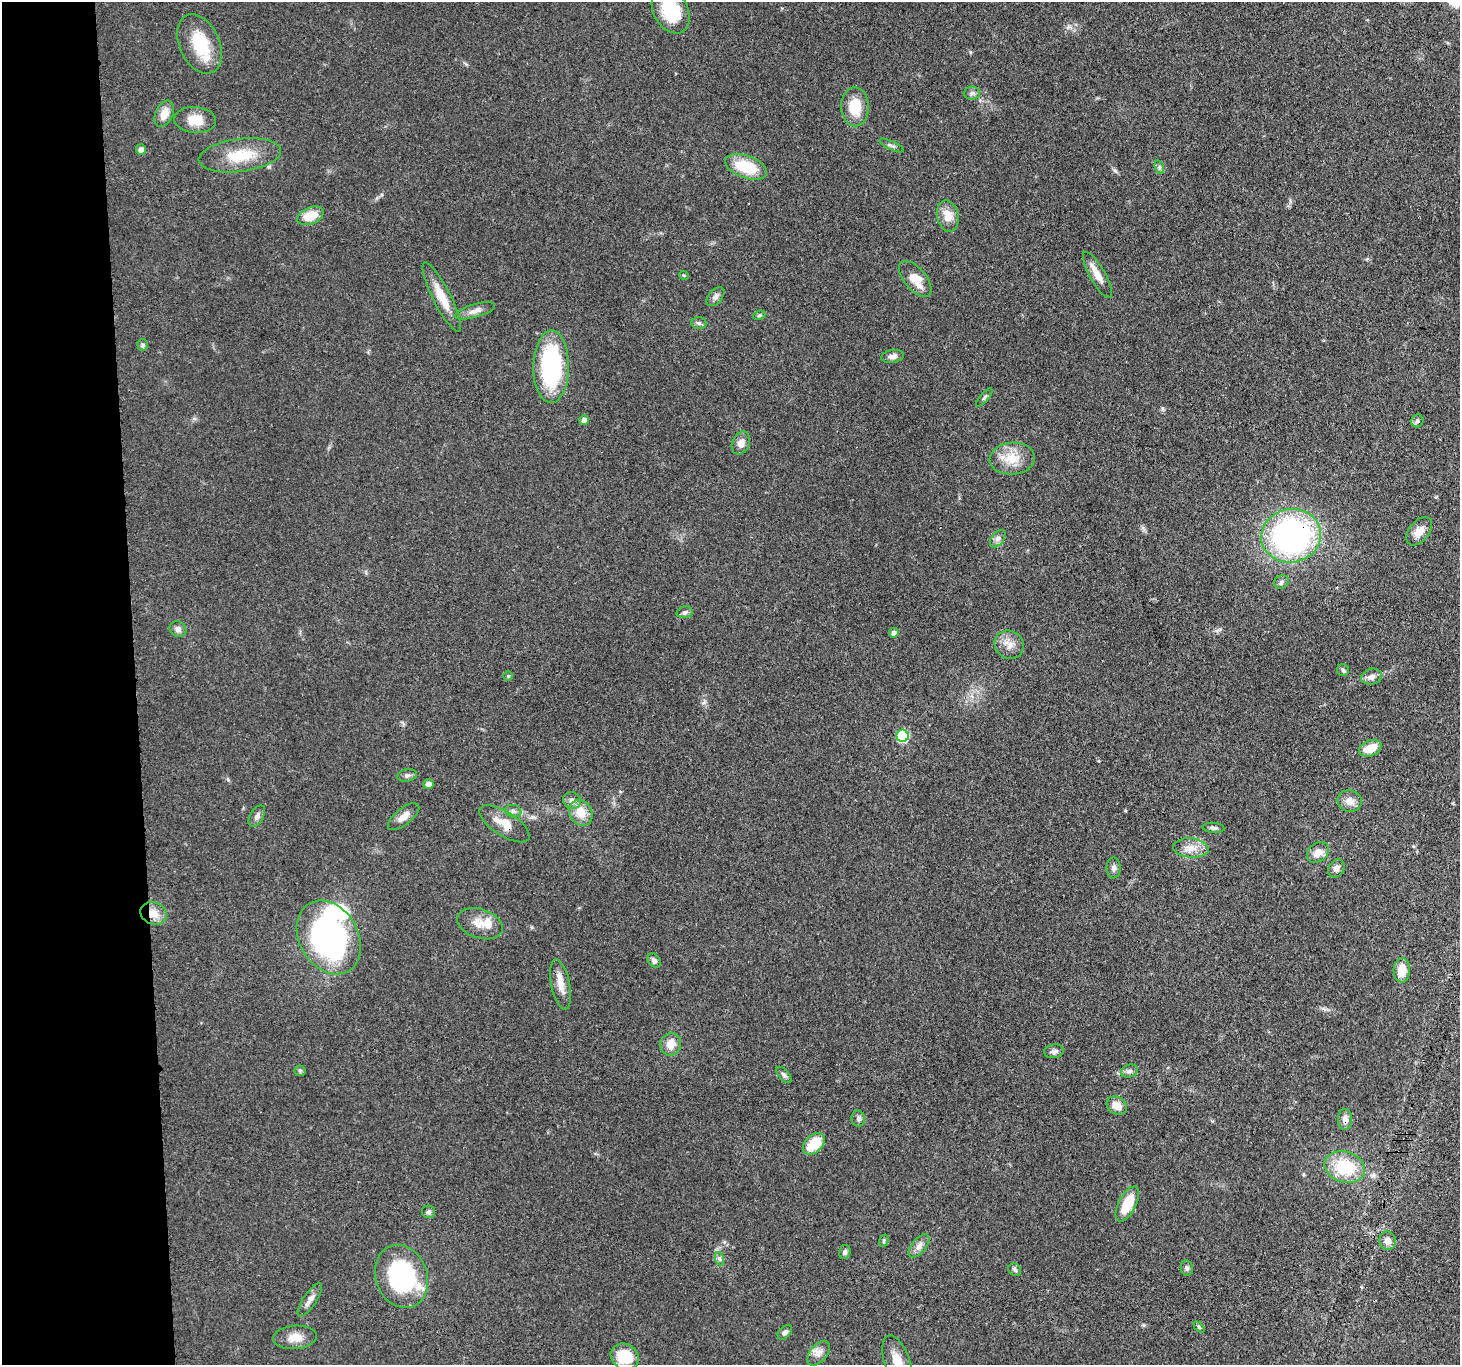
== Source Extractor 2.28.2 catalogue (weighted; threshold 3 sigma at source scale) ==
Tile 4 of 3 x 3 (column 1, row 2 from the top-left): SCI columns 23-1480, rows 1501-2863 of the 4416 x 4389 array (HDU 1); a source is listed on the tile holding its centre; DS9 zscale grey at full resolution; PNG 1462 x 1367 px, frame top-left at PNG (2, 2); each listed source drawn as its Kron ellipse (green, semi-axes under 4 px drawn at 4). Shown black and unused: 9% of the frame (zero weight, under 3 of 4 exposures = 3% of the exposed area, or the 3 px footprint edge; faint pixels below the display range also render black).
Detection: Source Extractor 2.28.2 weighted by HDU 2 'WHT'; one run over the whole footprint, this tile lists its part. Background 0.112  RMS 0.0053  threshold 0.0237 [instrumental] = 3 sigma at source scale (4.5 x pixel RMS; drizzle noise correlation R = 1.50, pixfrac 1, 0.05/0.05 arcsec/px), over >= 5 px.
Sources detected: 92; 1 inside a brighter object's white glare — neither listed nor drawn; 2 inside a brighter listed object's ellipse — not listed separately; the other 89 listed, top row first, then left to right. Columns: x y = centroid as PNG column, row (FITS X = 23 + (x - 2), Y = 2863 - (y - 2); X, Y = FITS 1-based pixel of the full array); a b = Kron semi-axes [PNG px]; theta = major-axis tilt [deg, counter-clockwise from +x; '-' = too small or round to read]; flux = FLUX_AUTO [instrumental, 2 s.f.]
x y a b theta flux
671 10 24 17 -62 23
200 44 31 20 -65 22
972 93 8 6 5 1.5
855 107 19 14 -88 12
164 114 14 8 66 5.8
195 120 21 13 -3 8.7
892 145 13 4 -25 1.3
141 149 5 5 - 2.4
240 155 42 16 7 18
746 167 22 11 -19 19
1159 167 7 4 -71 1.1
310 216 14 8 22 11
948 216 16 10 -78 6.7
684 275 5 3 - 0.53
1098 275 26 8 -60 5.8
915 279 21 11 -50 8.6
442 297 38 9 -63 11
715 297 11 6 47 2
475 311 21 6 16 3.5
759 315 6 4 21 0.8
699 323 7 6 - 1.3
143 345 6 5 - 0.89
893 356 11 6 10 2.1
551 367 36 18 89 68
984 397 11 3 49 0.98
584 420 5 5 - 3.2
1417 421 6 6 - 1.1
741 443 12 8 66 3.7
1012 459 23 16 4 11
1419 531 16 10 51 5.2
1291 536 30 26 11 150
998 539 10 6 52 1.8
1281 582 7 6 - 1.3
685 612 8 5 14 1.3
178 629 9 7 -31 2.4
894 633 5 4 - 2.4
1009 645 15 13 -32 5.4
1343 670 6 6 - 1
508 676 5 5 - 0.76
1372 677 11 8 13 2.7
902 736 6 6 - 38
1370 748 12 7 23 8.8
407 775 10 6 13 1.6
428 784 5 5 - 2.7
572 801 9 8 - 2.4
1350 801 12 11 - 4.4
513 811 8 6 -14 1.7
581 813 13 11 -59 7.9
257 816 12 6 60 1.9
404 817 19 8 39 4.2
504 824 29 12 -33 8.8
1214 828 11 5 -5 1.5
1191 848 18 9 -5 5.8
1318 852 12 9 39 5
1114 868 10 7 -89 2
1336 868 10 7 56 2
153 913 13 11 -24 6.1
480 924 24 14 -18 7.7
329 937 39 29 -60 120
654 960 8 6 -54 1.8
1402 970 12 8 89 8.2
561 984 25 9 -78 6
671 1044 11 10 - 6.1
1054 1051 10 6 8 1.7
300 1071 6 5 - 0.85
1129 1071 9 6 15 1.6
784 1075 10 5 -49 1.2
1117 1105 11 8 -34 5.2
858 1119 8 7 - 1.4
1345 1119 10 7 89 3.4
814 1144 13 8 43 14
1345 1167 20 15 -19 25
1127 1204 19 8 63 14
428 1212 6 6 - 1.4
884 1241 6 4 72 0.83
1388 1241 9 8 - 3.5
919 1246 14 7 51 2.9
845 1252 7 5 75 1.3
720 1259 7 4 -71 1.1
1187 1268 7 6 - 1.2
1015 1270 7 6 - 1.2
401 1276 32 25 -69 65
310 1300 20 6 56 3.6
1199 1327 6 4 -46 0.74
785 1332 8 5 45 1.3
295 1337 22 11 4 6.5
819 1353 14 8 49 3.4
625 1356 14 12 -30 17
897 1362 27 12 -70 11
Overlapping masked pixels (flux is a lower limit): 4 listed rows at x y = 1291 536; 504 824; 153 913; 1345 1119
Isophote crosses this tile's border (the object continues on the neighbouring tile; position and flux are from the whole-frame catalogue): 2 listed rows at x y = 671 10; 897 1362